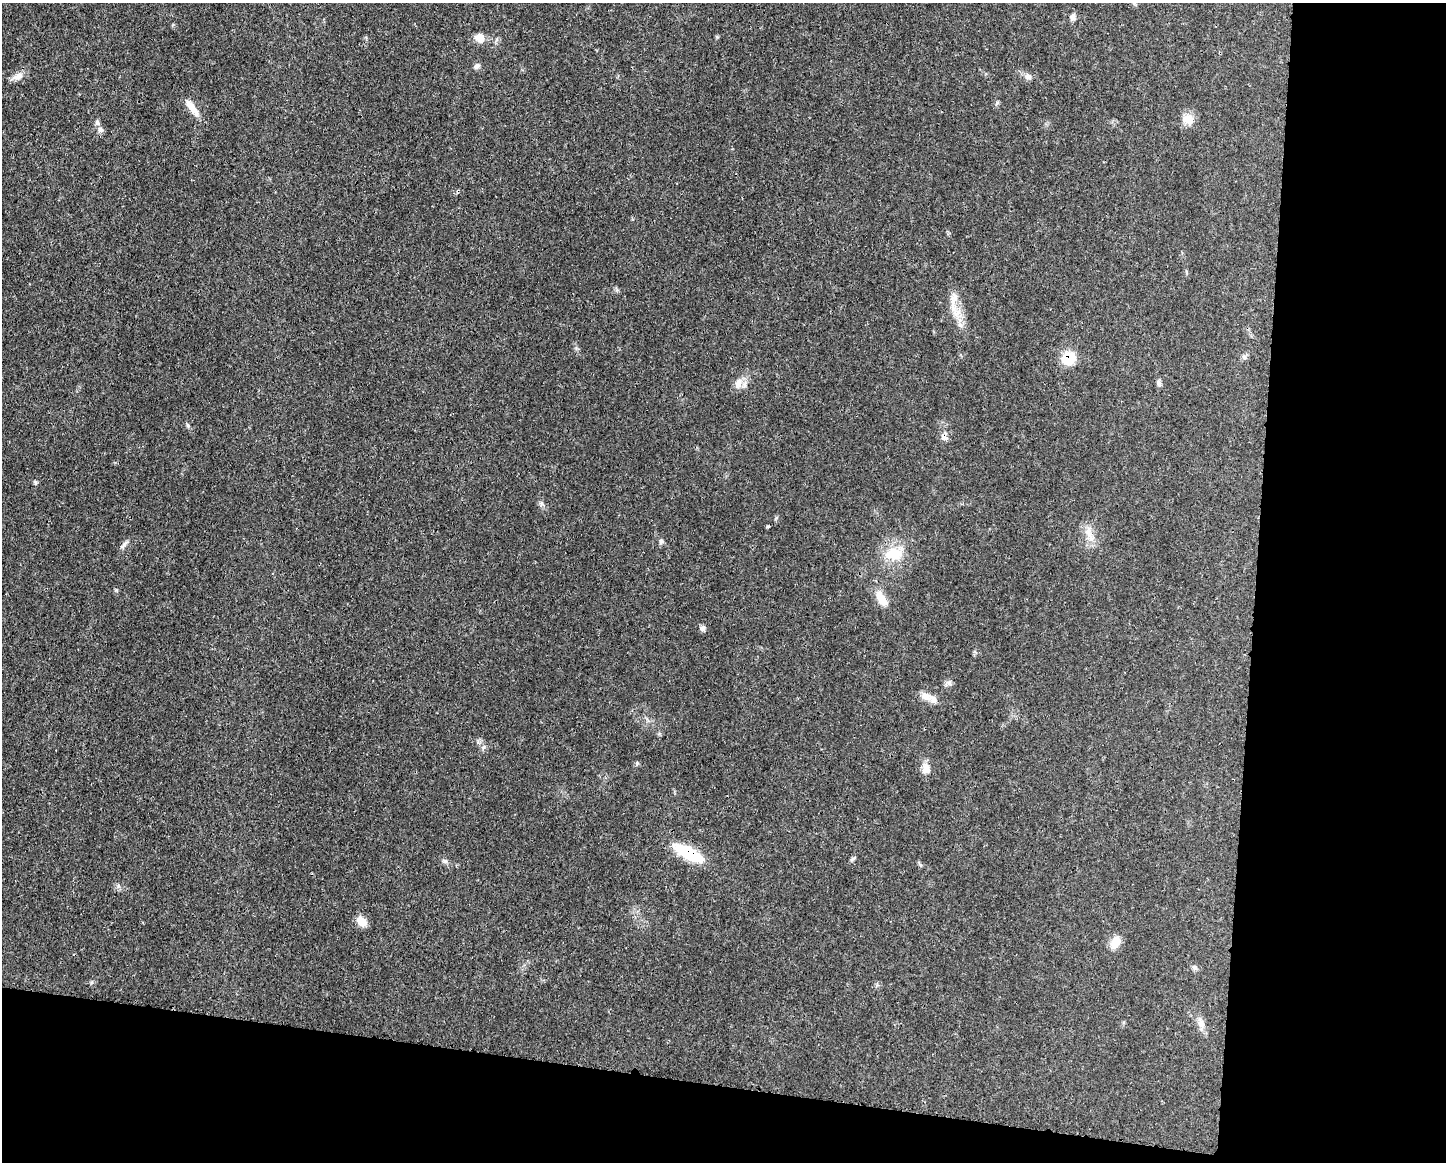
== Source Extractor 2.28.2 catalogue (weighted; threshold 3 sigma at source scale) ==
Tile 12 of 3 x 4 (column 3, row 4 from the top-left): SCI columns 3004-4447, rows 11-1170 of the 4673 x 4659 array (HDU 1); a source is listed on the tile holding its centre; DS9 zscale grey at full resolution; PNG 1448 x 1164 px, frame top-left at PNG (2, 3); no overlay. Shown black and unused: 20% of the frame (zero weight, under 3 of 4 exposures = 1% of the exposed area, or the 3 px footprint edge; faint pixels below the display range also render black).
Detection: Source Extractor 2.28.2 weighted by HDU 2 'WHT'; one run over the whole footprint, this tile lists its part. Background 0.0207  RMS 0.0023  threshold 0.0103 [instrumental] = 3 sigma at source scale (4.5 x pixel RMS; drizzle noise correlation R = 1.50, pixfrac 1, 0.05/0.05 arcsec/px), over >= 5 px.
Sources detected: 33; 2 inside a brighter listed object's ellipse — not listed separately; the other 31 listed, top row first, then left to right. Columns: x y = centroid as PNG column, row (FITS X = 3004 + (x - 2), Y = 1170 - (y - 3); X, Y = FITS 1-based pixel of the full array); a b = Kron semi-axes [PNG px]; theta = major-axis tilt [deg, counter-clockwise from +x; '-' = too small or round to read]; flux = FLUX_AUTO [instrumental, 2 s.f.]
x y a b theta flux
1073 17 9 6 75 0.83
480 38 12 10 -43 2
477 66 8 7 - 0.7
18 76 11 10 - 1.5
1028 76 10 7 -33 0.88
997 103 7 4 45 0.35
192 108 25 7 -54 2.8
1188 119 15 14 - 2.4
101 129 9 7 -46 0.8
953 306 32 6 -83 2.9
1068 358 16 14 19 4.8
738 383 14 10 85 1.8
1159 383 8 6 -52 0.64
187 425 6 4 -70 0.35
944 437 9 7 -31 1.1
35 482 6 5 - 0.34
1089 533 15 9 -71 2.2
661 541 7 5 75 0.52
124 544 16 4 51 0.72
894 554 26 18 5 6.3
882 599 24 10 -55 3.2
702 628 8 6 32 0.74
949 682 8 5 30 0.62
933 699 16 9 -37 1.7
637 763 5 5 - 0.32
926 769 16 11 -81 1.8
689 853 37 12 -28 10
445 861 8 4 -44 0.51
361 921 13 9 -41 2.3
1115 942 17 11 64 2.6
1201 1023 16 9 -74 1.7
Overlapping masked pixels (flux is a lower limit): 3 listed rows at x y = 1068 358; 944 437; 689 853
Unlisted compact peaks at least as high as the median listed source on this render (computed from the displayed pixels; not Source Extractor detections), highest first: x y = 484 747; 116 590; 118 886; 541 504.